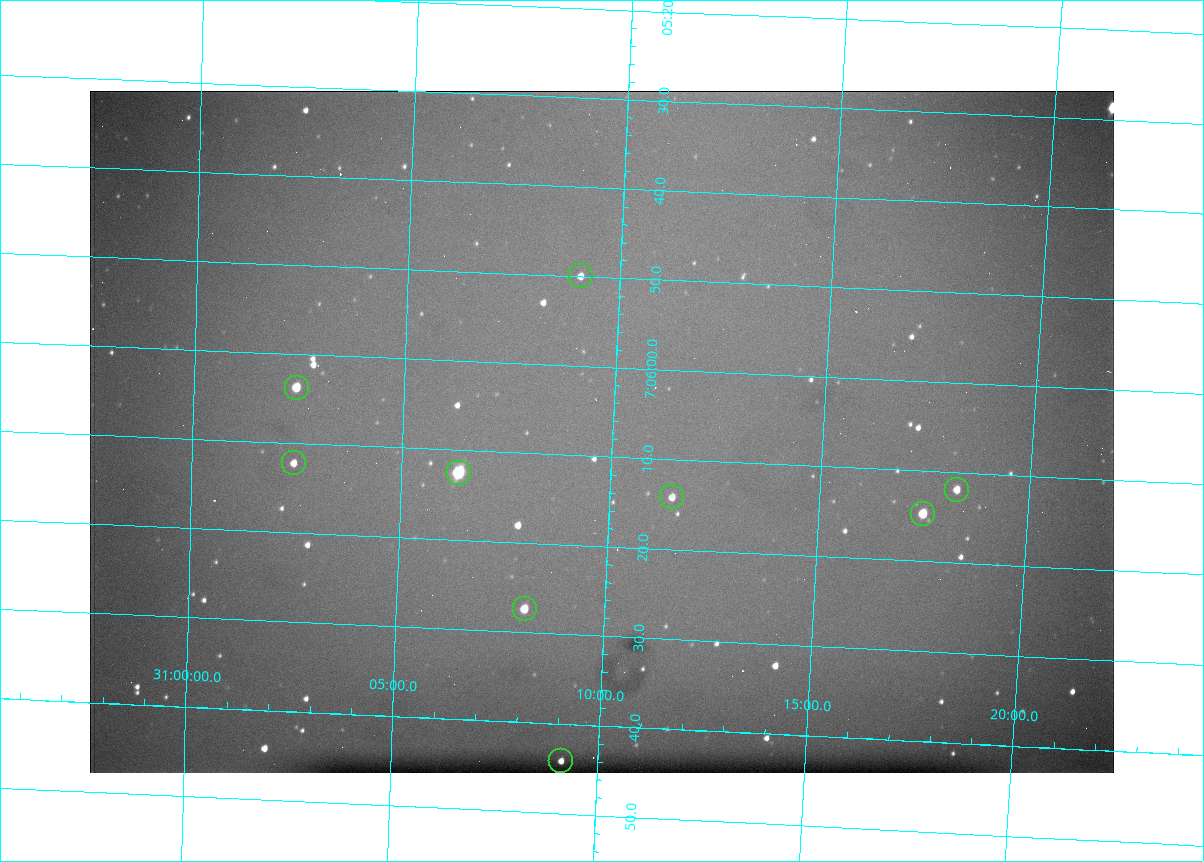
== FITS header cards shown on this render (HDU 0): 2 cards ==
NAXIS1  =                 1024 /fastest changing axis
NAXIS2  =                  682 /next to fastest changing axis

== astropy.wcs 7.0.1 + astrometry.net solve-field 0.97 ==
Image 1024 x 682 px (HDU 0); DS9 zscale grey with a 90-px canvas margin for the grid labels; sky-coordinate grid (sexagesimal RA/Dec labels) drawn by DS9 from the SOLVED WCS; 9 Tycho-2 reference stars matched to detected sources circled (green)
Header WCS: RA---TAN/DEC--TAN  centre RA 07:06:07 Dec +31:10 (106.53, +31.16 deg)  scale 1.44 arcsec/px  FOV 24.5' x 16.3'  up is -93 deg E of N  parity flipped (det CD > 0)
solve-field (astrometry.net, Tycho-2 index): VERIFIED the header's WCS against the Tycho-2 star catalogue (9 matches, 0 conflicts) and refined it, rather than solving blind
Solved WCS: RA---TAN-SIP/DEC--TAN-SIP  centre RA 07:06:07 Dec +31:10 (106.53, +31.16 deg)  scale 1.43 arcsec/px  FOV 24.4' x 16.3'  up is -93 deg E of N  parity flipped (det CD > 0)
The solver's refit moves the header's centre by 0.4 arcsec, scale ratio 0.9955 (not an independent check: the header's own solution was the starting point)
Tycho-2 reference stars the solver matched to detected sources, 9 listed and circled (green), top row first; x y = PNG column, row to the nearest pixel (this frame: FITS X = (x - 90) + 1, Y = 682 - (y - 91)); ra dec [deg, ICRS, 3 dp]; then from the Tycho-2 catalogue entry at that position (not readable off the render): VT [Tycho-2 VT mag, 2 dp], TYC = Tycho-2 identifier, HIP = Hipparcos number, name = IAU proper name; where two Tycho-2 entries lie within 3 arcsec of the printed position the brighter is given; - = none
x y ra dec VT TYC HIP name
581 276 106.458 +31.151 12.35 2438-728-1 - -
297 388 106.516 +31.041 10.39 2438-398-1 - -
294 463 106.551 +31.041 11.84 2438-663-1 - -
459 473 106.552 +31.106 9.20 2438-180-1 - -
957 490 106.550 +31.305 11.61 2438-184-1 - -
672 497 106.559 +31.192 11.79 2438-1039-1 - -
923 514 106.562 +31.292 10.01 2438-106-1 - -
525 609 106.614 +31.135 11.36 2438-550-1 - -
561 761 106.684 +31.152 11.76 2438-931-1 - -